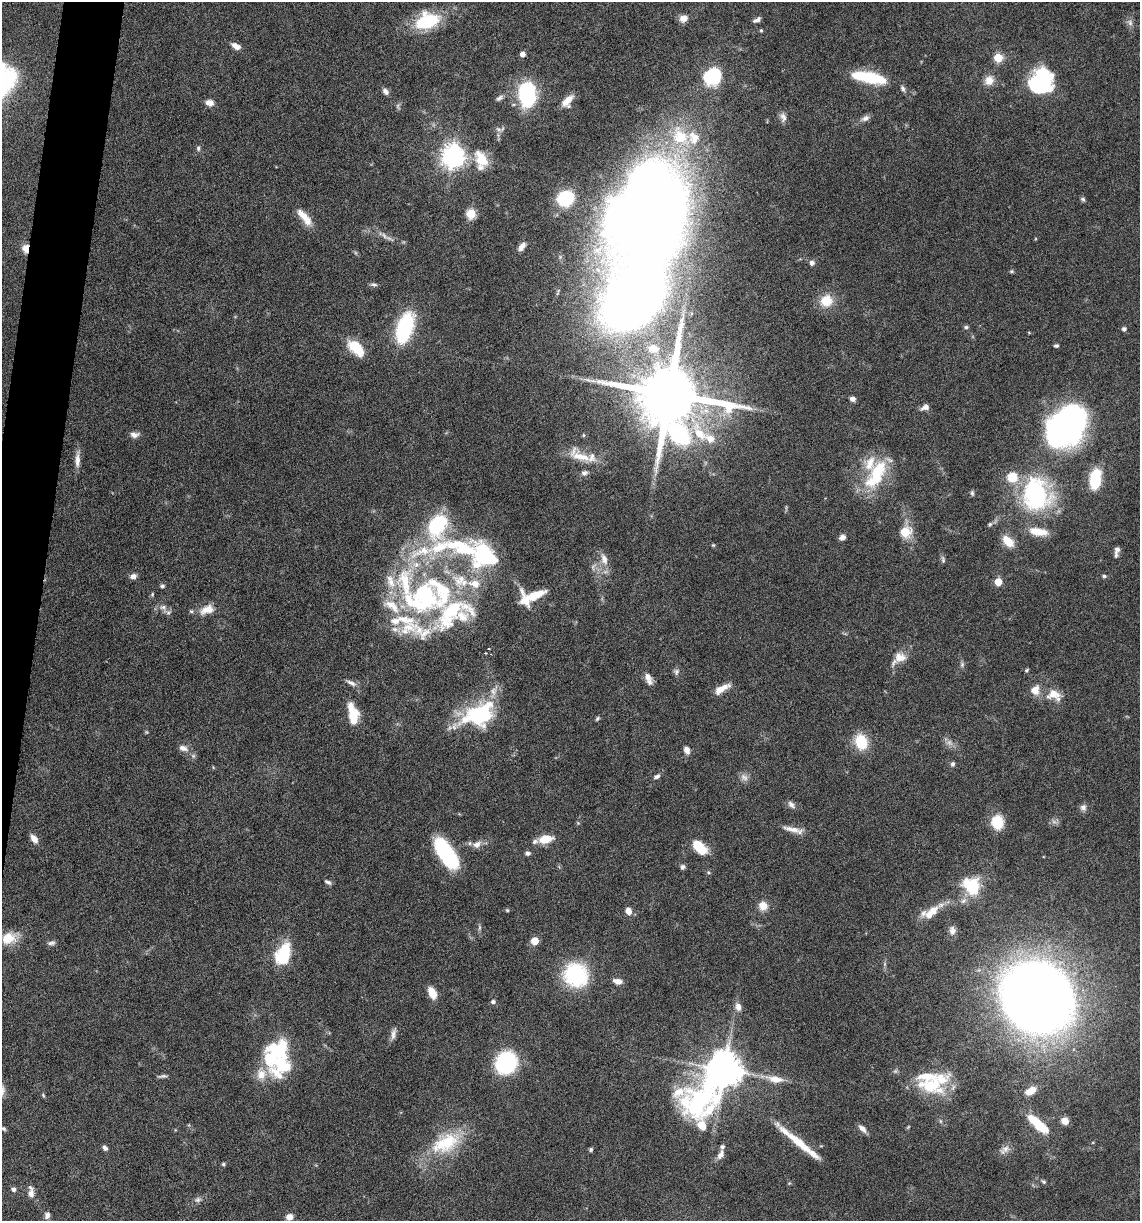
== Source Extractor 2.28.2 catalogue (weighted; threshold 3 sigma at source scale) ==
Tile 7 of 4 x 4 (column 3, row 2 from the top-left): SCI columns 2511-3648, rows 2440-3658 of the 4903 x 4881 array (HDU 1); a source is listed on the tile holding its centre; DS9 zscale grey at full resolution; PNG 1142 x 1223 px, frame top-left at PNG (2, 2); no overlay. Shown black and unused: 3% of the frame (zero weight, under 10 of 20 exposures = <1% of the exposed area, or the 3 px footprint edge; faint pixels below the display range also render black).
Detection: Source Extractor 2.28.2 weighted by HDU 2 'WHT'; one run over the whole footprint, this tile lists its part. Background 0.0404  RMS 0.0025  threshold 0.0103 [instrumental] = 3 sigma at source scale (4.09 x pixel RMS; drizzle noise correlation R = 1.36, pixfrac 0.8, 0.05/0.05 arcsec/px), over >= 5 px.
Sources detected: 199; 3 too faint to see at this stretch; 5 inside a brighter object's white glare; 1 long thin detection or spike segment (spike, bleed or trail) — not listed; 36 inside a brighter listed object's ellipse — not listed separately; the other 154 listed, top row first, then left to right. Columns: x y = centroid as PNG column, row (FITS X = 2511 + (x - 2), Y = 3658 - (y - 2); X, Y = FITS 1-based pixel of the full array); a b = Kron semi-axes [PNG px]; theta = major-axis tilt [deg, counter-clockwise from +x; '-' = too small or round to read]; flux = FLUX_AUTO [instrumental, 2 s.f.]
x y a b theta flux
683 18 10 9 - 1.6
757 20 11 5 30 0.74
427 21 21 14 17 15
1130 23 9 6 -74 0.84
761 30 4 4 - 0.28
236 46 11 6 -29 1.6
522 54 4 4 - 1.5
998 58 5 5 - 9.7
712 76 20 18 44 11
869 77 32 9 -11 14
1042 77 24 19 -50 15
989 80 12 11 - 2.2
2 83 42 19 42 22
903 88 9 5 -60 0.62
385 92 9 6 -52 0.83
527 94 19 12 -86 31
499 98 11 6 37 0.75
567 101 16 9 53 2.6
210 103 9 7 -14 1.5
783 117 13 8 -80 1.2
865 118 12 7 23 0.99
499 129 10 5 -24 0.69
198 148 7 5 -78 0.45
453 156 8 7 - 200
481 159 25 15 -60 5.3
565 198 15 13 33 11
1083 199 7 5 -17 0.42
647 213 119 79 75 330
471 214 5 5 - 13
304 217 27 9 -50 3.3
384 236 11 5 -54 0.78
522 246 12 6 54 1.3
26 248 9 7 -87 2.4
812 263 7 7 - 0.74
1012 271 6 4 0 0.33
374 284 9 4 -7 0.51
826 301 15 14 - 4.6
966 327 5 5 - 0.41
405 328 27 13 72 21
1124 329 5 5 - 0.71
1056 346 5 4 - 0.44
356 348 22 12 -44 6.1
653 349 20 14 -13 5.1
669 394 20 17 -72 2600
852 399 6 5 - 0.97
925 407 10 7 15 1.1
1066 425 45 33 44 74
699 434 31 13 -60 8.2
134 435 10 6 -2 1.2
583 435 5 3 - 0.24
581 457 37 12 -23 5.2
77 460 21 6 88 1.7
584 473 9 6 15 0.78
877 473 39 19 69 12
1012 477 11 10 - 4.7
1095 479 21 10 82 8.9
972 493 8 5 -80 0.41
1036 494 23 18 -76 39
990 524 5 5 - 0.39
437 526 27 18 62 17
1038 531 23 9 -9 3.8
905 532 6 6 - 12
842 537 7 6 - 1
1008 541 15 9 -43 3.5
713 545 4 4 - 0.24
440 547 95 15 14 18
1117 550 10 7 62 1
484 555 27 22 -47 23
604 559 15 8 -72 2.1
943 560 10 5 -81 0.51
133 576 8 6 15 1.1
1104 576 5 4 - 0.43
998 582 5 5 - 6.2
474 584 18 11 -11 3.7
162 586 5 5 - 0.55
152 594 6 5 - 0.3
534 595 24 9 21 5
423 597 52 42 15 49
163 607 11 7 -7 1.3
207 610 21 11 20 3.1
485 653 3 2 - 0.3
900 657 16 13 14 2.8
962 665 7 5 89 0.53
1026 670 6 4 29 0.31
676 672 8 7 - 0.7
648 677 14 8 -56 1.6
351 683 14 6 -26 1
721 689 19 6 31 2.5
1053 694 21 13 5 3.6
479 715 36 23 21 22
353 716 20 11 86 4.4
597 718 6 4 50 0.36
861 742 17 13 -73 7
949 743 8 6 -30 0.92
183 748 11 7 -15 1.3
687 750 9 6 -70 1.3
952 764 6 5 - 0.51
657 776 9 5 32 0.63
744 777 12 7 -39 1.1
791 804 11 6 -49 0.88
1083 807 9 8 - 0.88
997 822 9 8 - 9.9
792 829 26 6 -12 2.1
34 839 9 6 -51 1.7
545 839 17 9 10 3.4
477 844 13 9 35 1.5
699 847 17 10 -45 5.6
446 853 32 13 -55 21
528 853 7 5 -4 0.55
682 867 6 5 - 0.6
708 872 6 5 - 0.37
328 882 9 5 -26 0.6
972 886 23 18 -45 9
763 906 11 10 - 2.2
507 910 5 4 - 0.27
628 911 8 6 -74 1.9
933 911 12 10 76 2.1
952 930 12 9 -81 1.3
8 938 18 13 20 4
535 941 5 5 - 6.8
51 943 11 5 6 0.67
284 953 23 13 68 11
576 975 27 25 -52 18
618 981 10 6 -11 1.5
432 993 13 7 -65 2.8
1037 997 45 40 -46 400
493 1002 5 5 - 0.56
738 1007 10 7 -66 1.4
393 1034 16 6 78 1.2
276 1051 29 25 27 14
506 1063 16 14 53 31
723 1071 30 12 54 650
162 1076 12 4 8 0.56
775 1079 20 9 -10 3.1
931 1085 36 25 -3 11
1031 1091 11 7 31 2.9
43 1095 6 4 -47 0.27
940 1121 6 4 -71 0.33
1065 1121 7 6 - 2.3
1039 1125 24 8 -42 9.4
4 1129 6 5 - 0.37
862 1129 12 6 -45 1.3
446 1143 45 24 27 13
105 1148 6 5 - 0.83
591 1149 5 4 - 0.38
1004 1149 16 8 40 1.5
721 1154 13 7 63 1.2
223 1164 5 4 - 0.34
1043 1182 7 5 -38 0.39
14 1189 5 5 - 0.62
31 1192 13 6 -87 1.4
197 1200 10 7 31 0.8
47 1215 8 6 70 0.83
289 1217 8 8 - 1.3
Overlapping masked pixels (flux is a lower limit): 1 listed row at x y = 26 248
Isophote crosses this tile's border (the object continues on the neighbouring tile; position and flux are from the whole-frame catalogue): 1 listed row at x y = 2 83